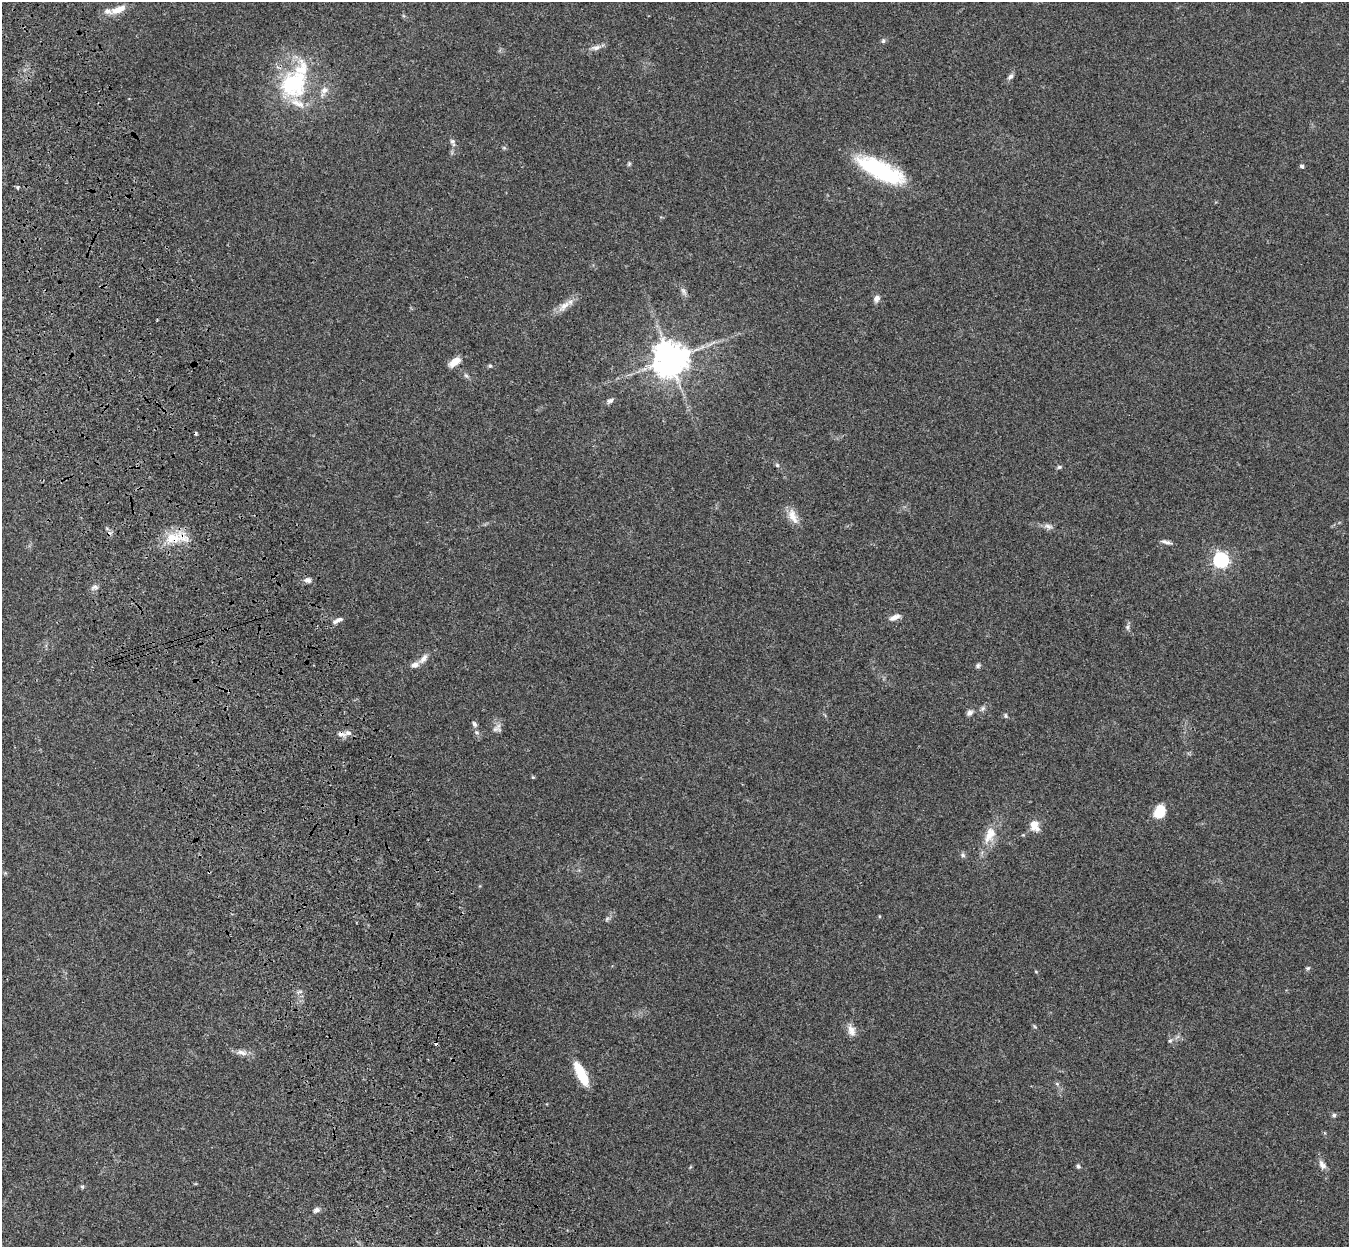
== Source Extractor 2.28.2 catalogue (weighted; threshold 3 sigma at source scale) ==
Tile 11 of 4 x 4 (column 3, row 3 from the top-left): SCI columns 2812-4158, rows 1571-2815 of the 5621 x 5509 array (HDU 1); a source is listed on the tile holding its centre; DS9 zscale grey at full resolution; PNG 1351 x 1249 px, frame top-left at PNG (2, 2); no overlay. Shown black and unused: <1% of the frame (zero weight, under 3 of 4 exposures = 6% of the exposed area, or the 3 px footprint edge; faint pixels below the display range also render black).
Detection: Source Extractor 2.28.2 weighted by HDU 2 'WHT'; one run over the whole footprint, this tile lists its part. Background 0.0467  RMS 0.0051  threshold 0.0232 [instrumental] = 3 sigma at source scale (4.5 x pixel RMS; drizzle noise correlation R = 1.50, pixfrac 1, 0.05/0.05 arcsec/px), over >= 5 px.
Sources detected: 69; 1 inside a brighter object's white glare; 2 cosmic-ray / hot-pixel residue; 1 long thin detection or spike segment (spike, bleed or trail) — not listed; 6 inside a brighter listed object's ellipse — not listed separately; the other 59 listed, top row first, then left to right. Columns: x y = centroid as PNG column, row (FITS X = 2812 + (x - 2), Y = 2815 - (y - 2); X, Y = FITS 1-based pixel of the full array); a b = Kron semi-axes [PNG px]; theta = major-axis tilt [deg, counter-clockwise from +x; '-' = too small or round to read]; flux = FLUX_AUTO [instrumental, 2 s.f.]
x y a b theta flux
118 9 20 8 22 6.2
883 41 6 5 - 0.92
596 48 13 7 10 2.7
1010 76 9 6 49 1.6
294 84 42 35 47 47
452 141 8 6 -48 1.4
504 148 6 4 -19 0.63
629 164 6 5 - 0.75
1302 166 5 4 - 0.91
880 170 49 19 -29 49
18 187 5 3 - 0.58
683 291 12 5 -56 1.8
876 298 9 7 66 2.2
564 306 22 9 43 5.1
670 359 11 10 - 940
455 362 14 7 36 5.2
490 366 5 5 - 0.76
466 376 8 5 -61 1.1
610 401 9 6 36 1.5
777 465 6 5 - 0.85
1059 467 6 5 - 0.9
793 516 22 10 -69 5.7
1048 526 13 7 -17 2.2
173 538 32 15 19 13
1221 560 6 6 - 130
308 580 8 7 - 2.1
95 587 10 5 13 1.5
895 617 14 6 23 2.9
338 620 14 5 24 2.4
1127 627 6 6 - 1.1
423 658 15 7 53 2.8
978 666 6 6 - 1
983 708 8 6 46 1.3
969 713 8 6 39 1.9
1006 716 7 5 84 0.75
474 724 8 5 -62 1.3
495 729 16 6 -4 1.9
477 732 7 6 - 1.2
341 734 10 6 -19 2.2
533 777 5 4 - 0.48
1160 812 13 10 63 11
1035 826 14 10 -66 5.5
990 835 24 13 65 9.1
963 855 7 5 -24 1.1
607 919 8 4 46 0.99
1308 968 5 5 - 0.84
1036 971 5 3 - 0.44
1035 1026 6 4 -45 0.63
851 1030 16 9 -71 3.8
1170 1041 5 5 - 0.8
242 1052 17 7 -7 3.2
581 1074 24 8 -64 18
1057 1084 5 5 - 0.85
1334 1115 6 5 - 1
1322 1165 13 8 -58 2.7
1078 1166 6 5 - 0.91
690 1167 6 3 70 0.51
82 1187 6 5 - 0.71
316 1210 8 7 - 1.7
Overlapping masked pixels (flux is a lower limit): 2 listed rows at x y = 173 538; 341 734